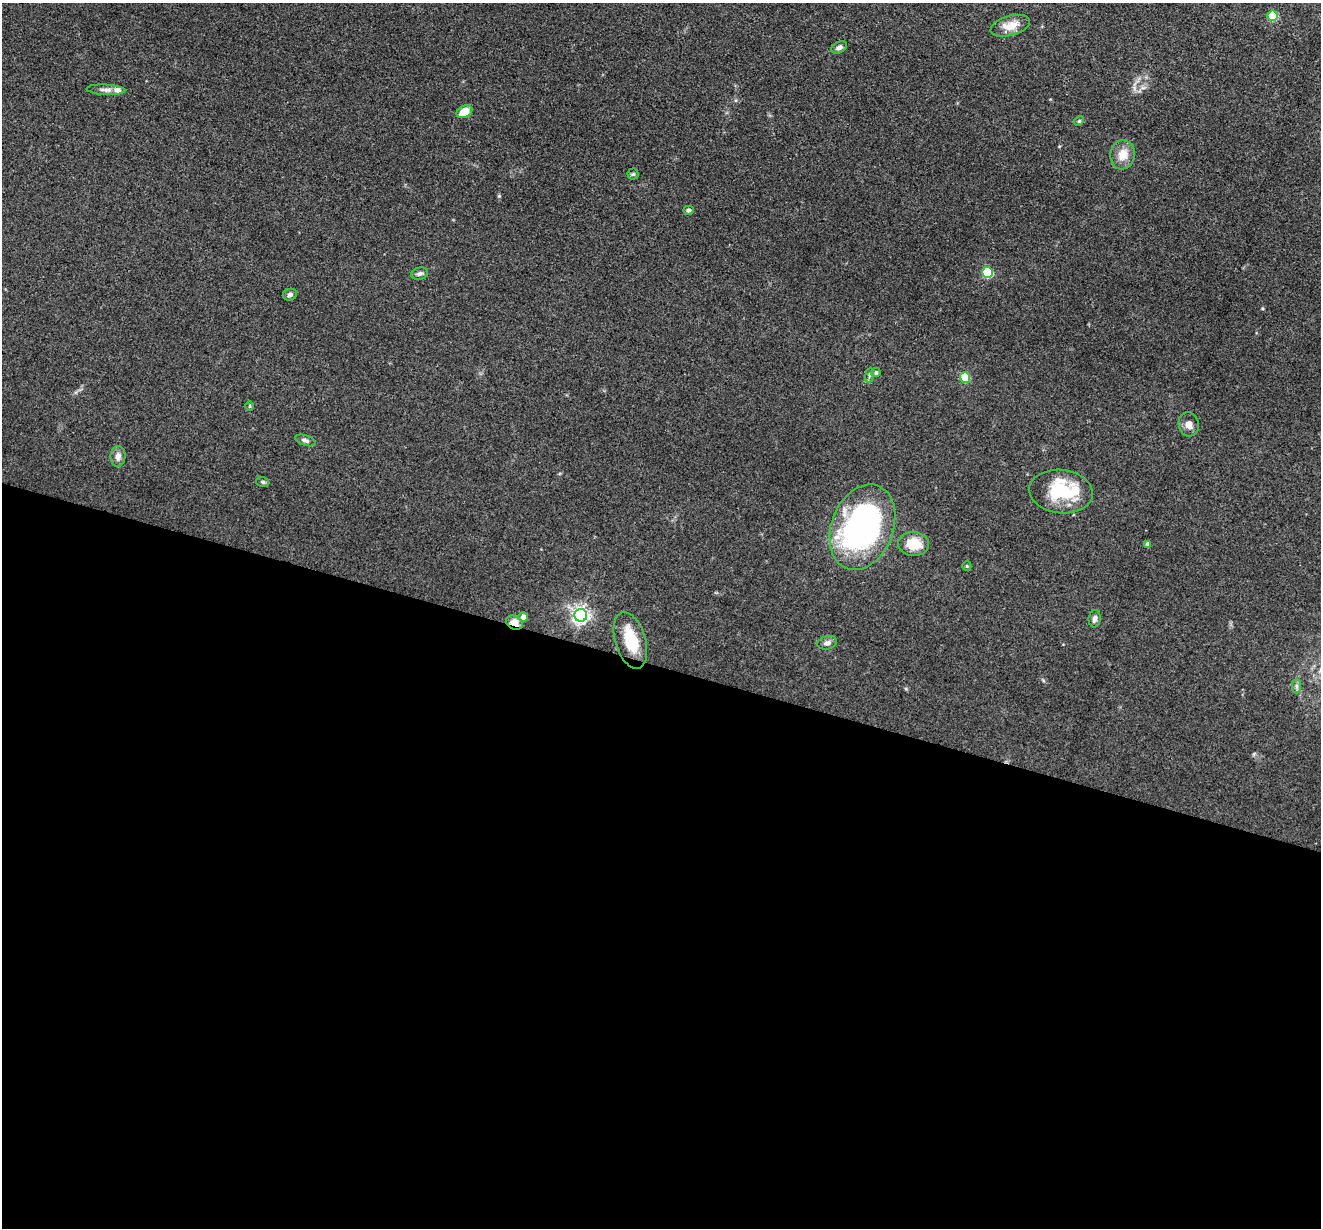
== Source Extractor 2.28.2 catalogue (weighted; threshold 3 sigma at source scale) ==
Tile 14 of 4 x 4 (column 2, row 4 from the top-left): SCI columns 1320-2638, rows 131-1356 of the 5276 x 5292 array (HDU 1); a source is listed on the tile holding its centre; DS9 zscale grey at full resolution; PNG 1323 x 1230 px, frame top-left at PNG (2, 3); each listed source drawn as its Kron ellipse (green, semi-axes under 4 px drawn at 4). Shown black and unused: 46% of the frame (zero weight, under 3 of 4 exposures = <1% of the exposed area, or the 3 px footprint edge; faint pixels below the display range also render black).
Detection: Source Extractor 2.28.2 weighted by HDU 2 'WHT'; one run over the whole footprint, this tile lists its part. Background 0.0803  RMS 0.0062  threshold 0.028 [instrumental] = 3 sigma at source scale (4.5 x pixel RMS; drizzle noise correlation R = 1.50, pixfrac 1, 0.05/0.05 arcsec/px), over >= 5 px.
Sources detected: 35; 3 inside a brighter listed object's ellipse — not listed separately; the other 32 listed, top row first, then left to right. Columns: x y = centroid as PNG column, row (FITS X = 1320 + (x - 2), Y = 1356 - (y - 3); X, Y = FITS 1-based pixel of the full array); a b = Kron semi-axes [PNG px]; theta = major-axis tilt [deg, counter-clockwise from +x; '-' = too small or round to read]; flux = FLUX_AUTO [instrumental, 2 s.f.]
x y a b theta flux
1272 16 5 5 - 28
1010 26 20 10 15 8.9
839 47 8 5 28 2.4
106 90 19 5 -3 3.2
464 112 8 6 27 12
1079 121 5 4 - 0.77
1123 155 14 12 78 8.3
633 174 5 5 - 0.91
688 210 5 4 - 1.5
987 272 5 5 - 46
420 274 8 6 13 1.8
290 295 7 6 - 2
876 373 4 4 - 1.5
869 375 7 4 82 1.1
965 377 5 5 - 21
250 406 5 3 - 0.67
1189 424 12 10 -76 4.3
305 440 10 5 -19 1.9
118 456 10 7 86 3.6
263 482 6 5 - 1.1
1061 492 32 21 -6 29
862 527 44 31 70 180
914 544 15 12 -5 14
1147 544 4 4 - 2.8
967 566 5 4 - 0.7
581 615 6 6 - 250
523 617 4 4 - 5.3
1095 619 9 6 83 2.2
514 623 9 6 -27 7.3
630 640 29 15 -73 19
827 643 10 6 13 2.5
1296 686 7 4 -89 1.4
Overlapping masked pixels (flux is a lower limit): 1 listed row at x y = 514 623